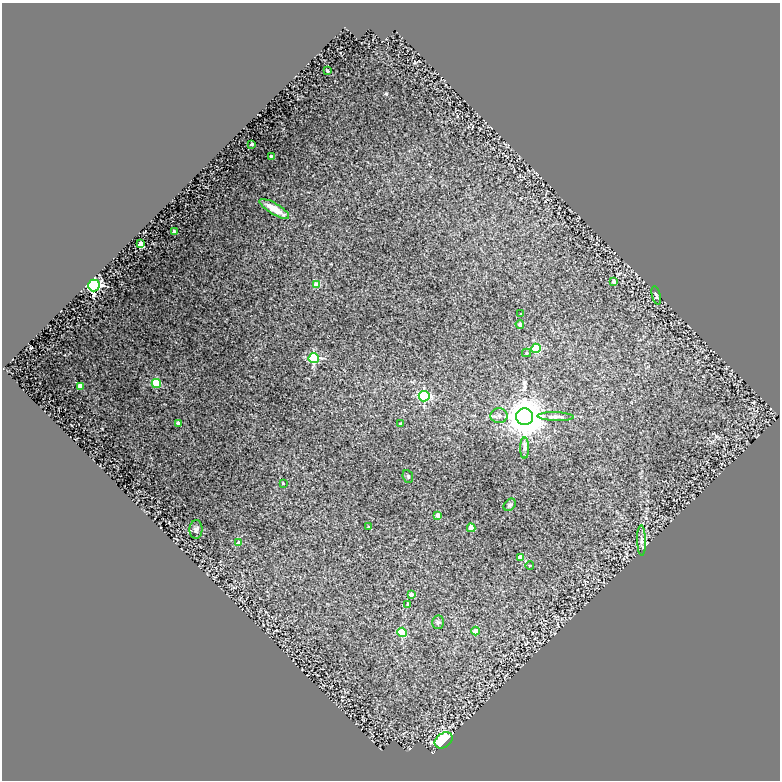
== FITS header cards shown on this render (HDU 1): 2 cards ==
NAXIS1  =                  778
NAXIS2  =                  778

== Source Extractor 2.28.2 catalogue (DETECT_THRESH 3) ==
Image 778 x 778 px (HDU 1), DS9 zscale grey, 1 PNG px = 1 image px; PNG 782 x 782 px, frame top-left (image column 1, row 778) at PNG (2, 3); each listed source drawn as its Kron ellipse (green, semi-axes under 4 px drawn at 4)
Background 0.258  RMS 0.031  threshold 0.0919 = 3 sigma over >= 5 px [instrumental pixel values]
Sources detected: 41; all 41 listed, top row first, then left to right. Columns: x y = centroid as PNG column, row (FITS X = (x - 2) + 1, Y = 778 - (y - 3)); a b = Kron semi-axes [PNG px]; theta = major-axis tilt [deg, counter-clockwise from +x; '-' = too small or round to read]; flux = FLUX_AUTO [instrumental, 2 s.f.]
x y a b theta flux
327 70 3 3 - 3.3
252 144 3 2 - 1.6
271 156 3 3 - 2.2
274 209 17 5 -31 24
174 232 3 3 - 4.6
141 244 4 4 - 25
614 281 4 4 - 4.6
94 285 6 6 - 440
316 285 4 4 - 33
656 296 9 4 -76 3.3
521 314 3 2 - 1.5
520 324 4 4 - 8.1
536 348 4 4 - 110
526 353 4 4 - 2.2
314 358 5 5 - 170
156 383 4 4 - 79
80 386 4 4 - 15
424 396 5 5 - 200
499 416 8 7 - 8.3
524 417 8 8 - 5800
556 417 18 4 -2 7.9
178 423 3 3 - 6.1
401 424 3 3 - 4.5
524 448 10 4 -90 5.8
408 476 6 5 - 3.4
283 483 4 3 - 1.5
510 505 7 5 46 3.8
438 515 4 4 - 9.7
368 527 3 2 - 2.2
471 528 4 4 - 28
196 529 9 6 86 5.7
641 540 15 4 -88 7.4
238 543 4 4 - 14
520 557 4 4 - 21
530 565 4 3 - 1.5
411 594 4 4 - 9.3
408 604 3 3 - 2.8
438 622 7 5 -88 4.6
476 631 4 4 - 35
402 632 5 4 - 90
444 740 10 7 35 150